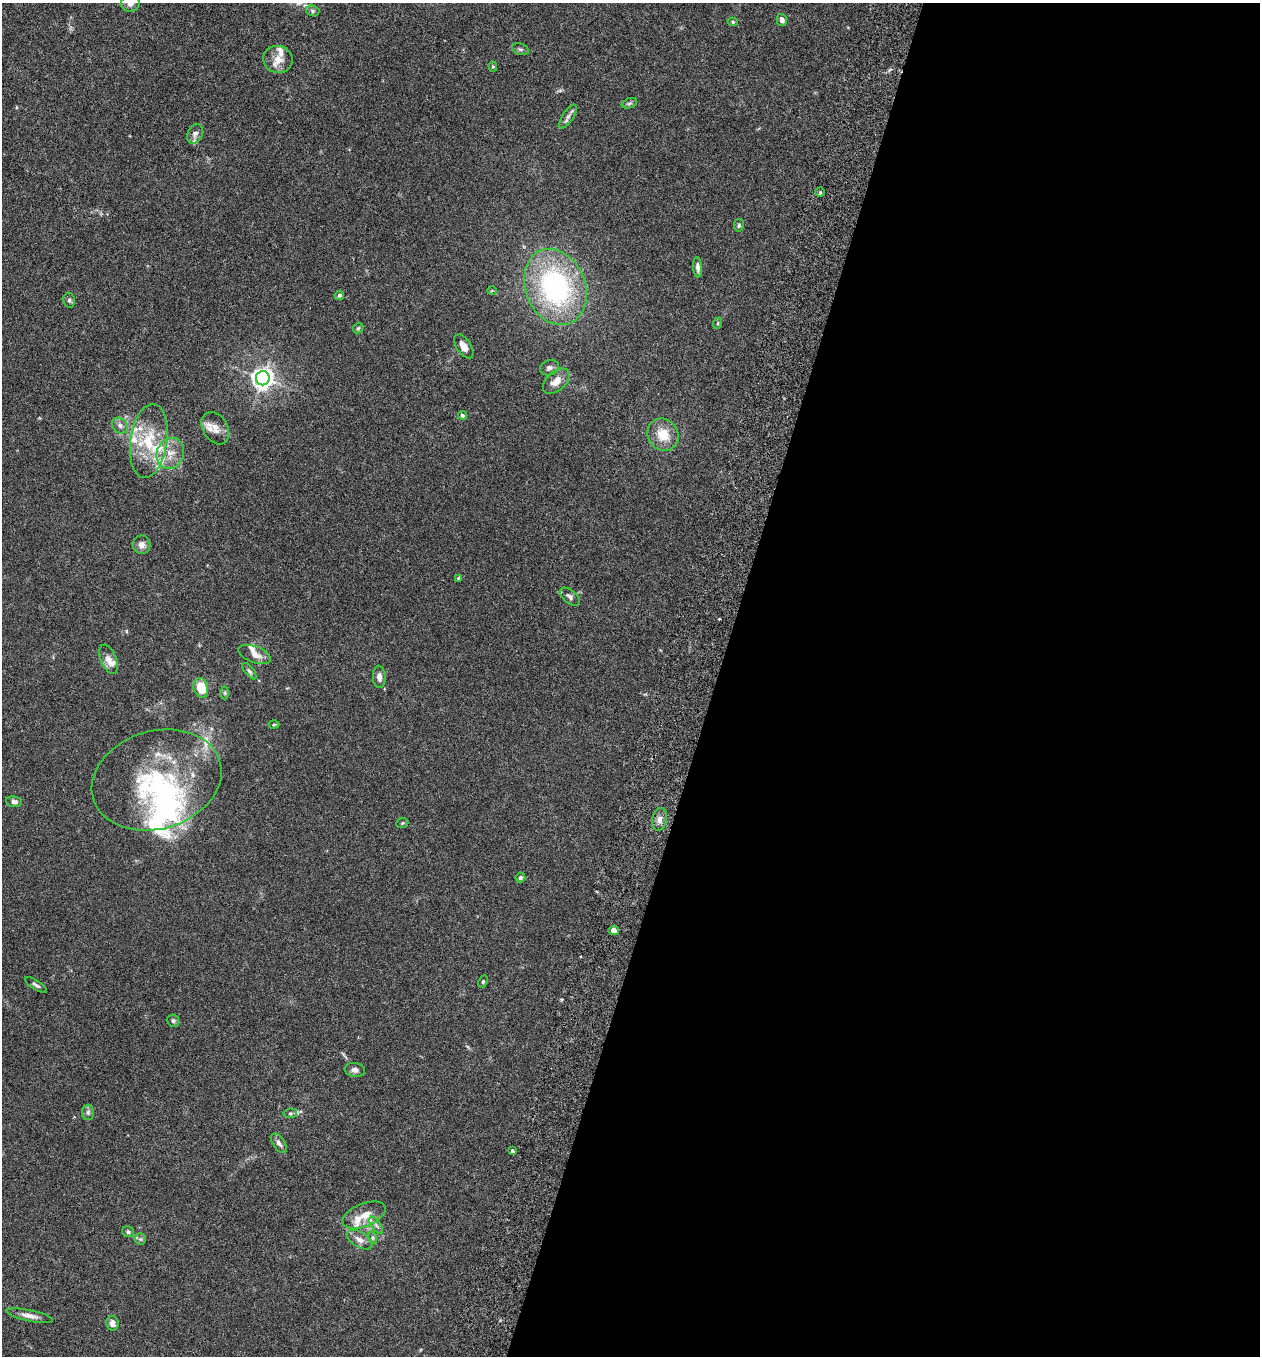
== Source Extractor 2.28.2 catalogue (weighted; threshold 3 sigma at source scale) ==
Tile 12 of 4 x 4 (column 4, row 3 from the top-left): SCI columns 3966-5223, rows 1382-2735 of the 5544 x 5466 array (HDU 1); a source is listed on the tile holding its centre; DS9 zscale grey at full resolution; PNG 1262 x 1358 px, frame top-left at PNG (2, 3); each listed source drawn as its Kron ellipse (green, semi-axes under 4 px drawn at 4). Shown black and unused: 43% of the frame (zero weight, under 3 of 6 exposures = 3% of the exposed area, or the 3 px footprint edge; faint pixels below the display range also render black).
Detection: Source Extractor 2.28.2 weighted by HDU 2 'WHT'; one run over the whole footprint, this tile lists its part. Background 0.0171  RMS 0.002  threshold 0.008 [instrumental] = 3 sigma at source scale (4.09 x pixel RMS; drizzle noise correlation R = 1.36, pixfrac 0.8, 0.05/0.05 arcsec/px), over >= 5 px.
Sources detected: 78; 4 inside a brighter object's white glare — neither listed nor drawn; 13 inside a brighter listed object's ellipse — not listed separately; the other 61 listed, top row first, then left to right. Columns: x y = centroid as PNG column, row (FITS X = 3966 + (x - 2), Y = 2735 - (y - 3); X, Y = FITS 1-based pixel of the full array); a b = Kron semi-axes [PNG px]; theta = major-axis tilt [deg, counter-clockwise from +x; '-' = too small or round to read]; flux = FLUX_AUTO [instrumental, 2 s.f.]
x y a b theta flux
130 4 9 8 - 0.75
313 11 7 5 -16 0.34
782 20 6 5 - 0.64
733 22 5 4 - 0.25
520 49 8 5 -17 0.38
278 59 15 13 -9 2.2
493 66 5 4 - 0.18
629 103 8 5 19 0.34
568 116 14 5 56 0.68
195 134 10 7 64 0.67
820 192 5 5 - 0.24
739 225 6 5 - 0.3
698 267 10 4 -85 0.72
555 287 39 30 -68 32
492 291 5 3 - 0.17
339 295 5 4 - 0.44
69 300 7 5 -79 0.41
718 323 6 3 71 0.21
358 328 6 4 44 0.23
464 346 14 7 -56 1.3
549 368 10 7 17 0.63
263 378 7 7 - 110
556 381 16 9 42 1.9
462 415 4 4 - 0.3
120 426 9 7 -41 0.67
215 428 17 12 -59 1.9
663 435 17 15 -54 3.8
149 441 37 18 82 8.2
170 453 16 13 68 2.6
142 545 9 8 - 0.96
459 578 4 4 - 0.31
570 597 12 6 -39 0.6
255 654 17 8 -20 1.4
109 659 15 7 -68 1.4
249 671 10 4 -51 0.4
379 677 11 6 -88 0.82
201 688 10 7 -74 4
225 693 6 4 89 0.28
274 725 5 3 - 0.18
157 780 66 49 17 25
14 802 8 5 -9 0.73
659 819 11 7 77 1.1
402 823 6 5 - 0.26
520 877 5 5 - 0.46
614 930 5 4 - 0.85
483 981 6 4 64 0.26
36 985 13 4 -32 0.49
173 1021 6 6 - 0.33
355 1070 10 7 -10 0.78
88 1112 7 6 - 0.46
290 1113 7 5 8 0.33
279 1143 11 6 -57 0.64
512 1151 4 3 - 0.76
364 1215 23 11 22 2.5
376 1225 10 4 -55 0.59
128 1232 6 5 - 0.35
373 1238 6 4 -71 0.31
140 1239 6 5 - 0.34
360 1240 14 7 -30 1.2
29 1316 24 5 -11 1.2
112 1323 7 6 - 1
Isophote crosses this tile's border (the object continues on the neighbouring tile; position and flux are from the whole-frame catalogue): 1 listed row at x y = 130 4